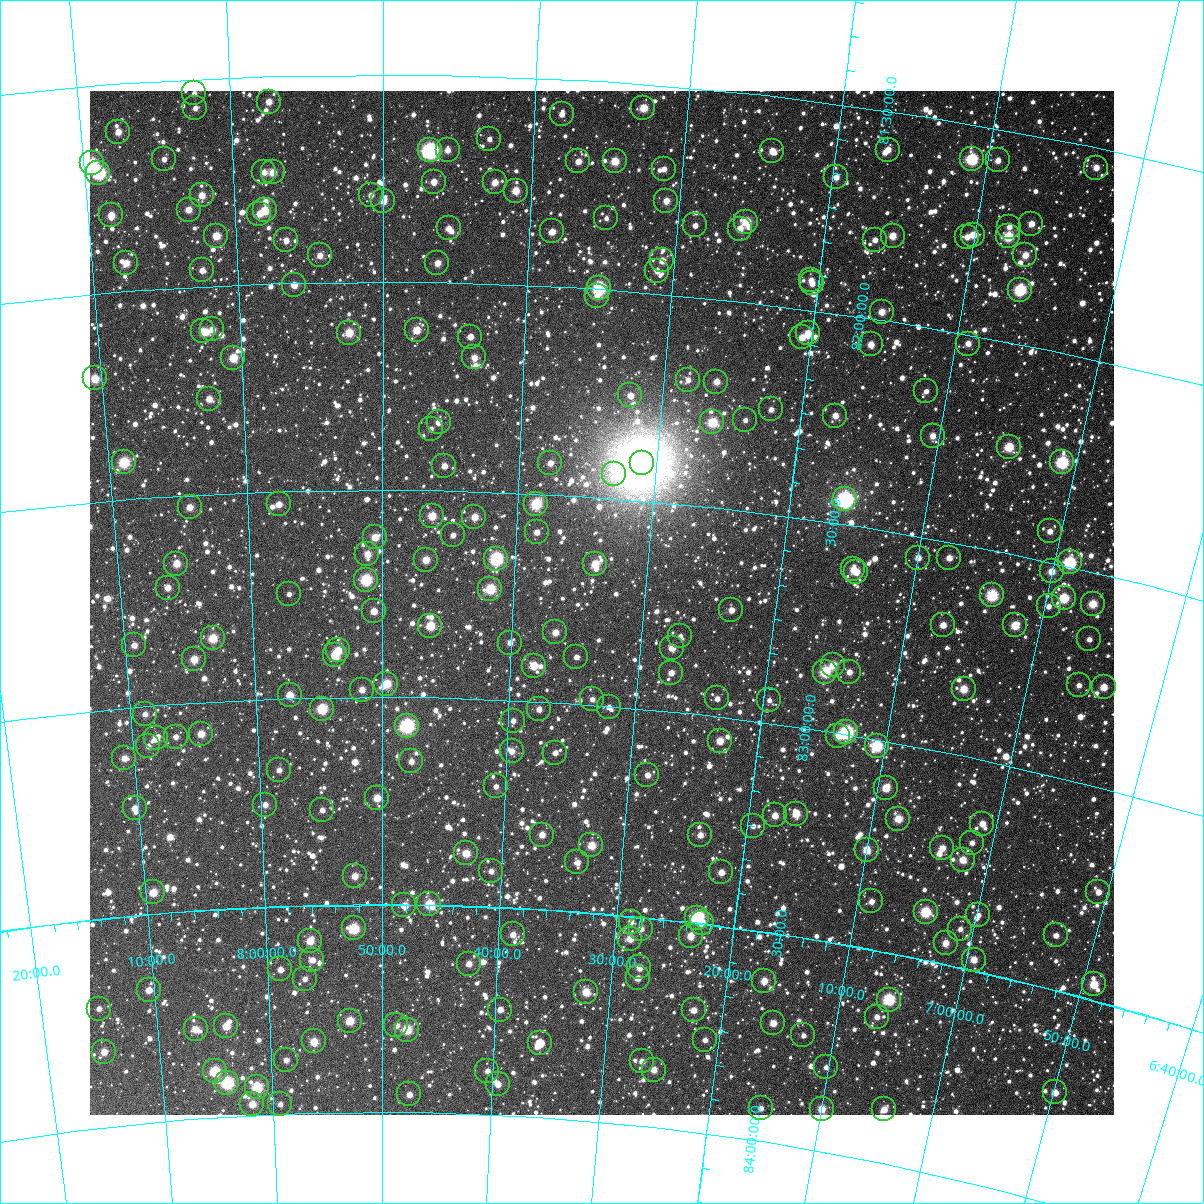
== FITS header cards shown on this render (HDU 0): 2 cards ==
NAXIS1  =                 1024
NAXIS2  =                 1024

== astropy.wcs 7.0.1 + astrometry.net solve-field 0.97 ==
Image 1024 x 1024 px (HDU 0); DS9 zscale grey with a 90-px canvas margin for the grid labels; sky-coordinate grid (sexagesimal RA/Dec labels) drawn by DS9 from the SOLVED WCS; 258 Tycho-2 reference stars matched to detected sources circled (green)
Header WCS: RA---TAN-SIP/DEC--TAN-SIP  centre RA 07:33:15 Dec +82:45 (113.31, +82.75 deg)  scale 8.67 arcsec/px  FOV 148.0' x 148.0'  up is +176 deg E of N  parity flipped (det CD > 0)
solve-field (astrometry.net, Tycho-2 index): VERIFIED the header's WCS against the Tycho-2 star catalogue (verified at 6 index scales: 14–257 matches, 0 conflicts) and refined it, rather than solving blind
Solved WCS: RA---TAN-SIP/DEC--TAN-SIP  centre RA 07:33:15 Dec +82:45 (113.31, +82.75 deg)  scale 8.67 arcsec/px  FOV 148.0' x 148.0'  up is +176 deg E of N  parity flipped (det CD > 0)
The solver's refit moves the header's centre by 0.64 arcsec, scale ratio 1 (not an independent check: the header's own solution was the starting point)
Tycho-2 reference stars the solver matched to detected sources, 258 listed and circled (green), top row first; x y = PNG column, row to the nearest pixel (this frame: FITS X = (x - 90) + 1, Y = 1024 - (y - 91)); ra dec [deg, ICRS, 3 dp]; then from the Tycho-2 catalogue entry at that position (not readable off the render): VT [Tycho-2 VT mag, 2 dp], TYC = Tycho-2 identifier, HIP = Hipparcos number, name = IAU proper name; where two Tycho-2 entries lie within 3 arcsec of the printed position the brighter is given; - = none
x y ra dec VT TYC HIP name
194 93 120.589 +81.534 11.98 4546-2026-1 - -
269 102 119.373 +81.562 11.14 4539-672-1 - -
195 108 120.583 +81.570 11.55 4546-1175-1 - -
643 108 113.220 +81.557 10.28 4539-1161-1 - -
562 114 114.554 +81.585 11.52 4539-211-1 - -
118 132 121.875 +81.616 11.14 4546-1479-1 - -
489 139 115.731 +81.652 12.04 4539-830-1 - -
430 150 116.720 +81.682 7.90 4539-864-1 37961 -
448 150 116.422 +81.681 11.53 4539-1176-1 - -
888 150 109.151 +81.592 11.27 4538-1186-1 - -
772 151 111.041 +81.631 11.23 4539-189-1 - -
164 159 121.147 +81.689 11.69 4546-1638-1 - -
972 159 107.761 +81.583 8.82 4538-1173-1 - -
998 160 107.336 +81.575 11.30 4538-1231-1 - -
578 161 114.238 +81.696 10.94 4539-718-1 - -
615 161 113.630 +81.690 10.21 4539-870-1 - -
92 163 122.347 +81.685 9.50 4546-1206-1 - -
1096 168 105.730 +81.547 11.32 4538-433-1 - -
664 169 112.803 +81.700 11.92 4539-861-1 - -
264 172 119.488 +81.732 11.38 4539-325-1 - -
273 172 119.345 +81.733 10.71 4539-907-1 - -
98 173 122.256 +81.710 8.39 4546-2062-1 39905 -
836 177 109.935 +81.675 11.28 4538-1191-1 - -
434 182 116.642 +81.758 11.02 4539-299-1 - -
495 182 115.614 +81.755 11.10 4539-756-1 - -
516 191 115.263 +81.774 10.38 4539-321-1 - -
202 195 120.551 +81.780 10.86 4546-985-1 - -
371 195 117.704 +81.792 11.57 4539-679-1 - -
383 201 117.492 +81.805 10.62 4539-543-1 - -
666 201 112.720 +81.776 10.87 4539-835-1 - -
189 210 120.787 +81.813 10.83 4546-1164-1 - -
265 210 119.494 +81.823 10.10 4539-575-1 - -
259 214 119.594 +81.831 11.06 4539-604-1 - -
111 215 122.103 +81.815 10.54 4546-1552-1 - -
606 218 113.709 +81.829 12.65 4539-982-1 - -
746 222 111.340 +81.808 9.74 4539-773-1 - -
1031 224 106.597 +81.710 11.37 4538-1188-1 - -
695 225 112.195 +81.829 11.73 4539-676-1 - -
1009 227 106.952 +81.727 11.37 4538-913-1 - -
449 228 116.377 +81.870 11.40 4539-271-1 - -
740 229 111.438 +81.826 10.88 4539-193-1 - -
552 231 114.610 +81.868 11.18 4539-313-1 - -
973 235 107.521 +81.762 10.77 4538-1214-1 - -
216 236 120.339 +81.880 10.40 4546-1664-1 - -
893 236 108.860 +81.796 10.56 4538-1097-1 - -
1008 236 106.938 +81.751 9.57 4538-1189-1 - -
967 237 107.621 +81.770 11.53 4538-1213-1 - -
286 240 119.152 +81.897 11.48 4539-1094-1 - -
875 240 109.148 +81.812 12.00 4538-797-1 - -
320 255 118.581 +81.935 11.30 4539-453-1 - -
1025 255 106.598 +81.787 10.77 4538-370-1 - -
662 260 112.703 +81.920 11.03 4539-956-1 - -
126 263 121.908 +81.932 11.08 4546-1616-1 - -
437 263 116.557 +81.953 11.02 4539-1158-1 - -
202 270 120.611 +81.961 11.38 4546-1160-1 - -
657 271 112.777 +81.946 11.51 4539-972-1 - -
811 280 110.130 +81.929 11.44 4539-579-1 - -
812 283 110.104 +81.937 11.64 4539-754-1 - -
294 285 119.034 +82.005 10.90 4539-219-1 - -
599 288 113.754 +81.997 8.50 4539-279-1 - -
1020 290 106.576 +81.872 8.78 4538-449-1 - -
597 296 113.779 +82.018 11.75 4539-708-1 - -
882 312 108.851 +81.981 10.86 4538-829-1 - -
212 329 120.487 +82.105 11.42 4546-1364-1 - -
417 330 116.905 +82.115 10.37 4539-690-1 - -
203 331 120.647 +82.109 10.55 4546-1510-1 - -
349 333 118.092 +82.122 10.13 4539-602-1 - -
808 333 110.060 +82.056 10.47 4539-479-1 - -
470 337 115.956 +82.129 11.37 4539-1130-1 - -
802 337 110.164 +82.068 11.01 4539-465-1 - -
871 344 108.951 +82.062 10.98 4538-879-1 - -
968 344 107.285 +82.022 11.16 4538-666-1 - -
474 357 115.876 +82.179 11.20 4539-788-1 - -
233 358 120.145 +82.175 9.99 4546-1694-1 - -
95 378 122.616 +82.203 10.03 4546-1221-1 - -
688 380 112.069 +82.201 11.94 4539-223-1 - -
716 382 111.564 +82.198 10.89 4539-556-1 - -
926 391 107.866 +82.153 12.60 4538-437-1 - -
630 395 113.067 +82.250 11.33 4539-1102-1 - -
209 399 120.608 +82.271 10.85 4546-943-1 - -
771 409 110.544 +82.250 11.84 4539-894-1 - -
835 416 109.388 +82.244 11.47 4538-765-1 - -
745 420 110.980 +82.283 12.24 4539-433-1 - -
439 422 116.488 +82.337 11.31 4539-1126-1 - -
712 422 111.560 +82.297 9.70 4539-608-1 36103 -
431 429 116.625 +82.353 12.06 4539-607-1 - -
933 436 107.615 +82.256 11.21 4538-411-1 - -
1009 447 106.242 +82.249 9.78 4538-587-1 - -
124 462 122.220 +82.410 9.24 4546-1092-1 - -
1062 462 105.253 +82.259 8.52 4538-450-1 - -
550 463 114.435 +82.426 11.64 4539-620-1 - -
642 463 112.769 +82.411 5.09 4539-1189-1 36547 -
444 466 116.366 +82.442 11.50 4539-743-1 - -
614 474 113.249 +82.443 11.75 4539-535-1 - -
845 499 109.002 +82.440 7.43 4538-999-1 35159 -
279 504 119.426 +82.532 11.18 4618-1815-1 - -
536 504 114.653 +82.525 9.39 4618-1743-1 - -
190 507 121.076 +82.529 10.79 4631-2494-1 - -
432 516 116.582 +82.563 10.40 4618-1587-1 - -
474 517 115.789 +82.562 10.69 4618-1671-1 - -
1050 531 105.207 +82.427 11.31 4538-540-1 - -
537 532 114.617 +82.593 11.75 4618-1783-1 - -
453 535 116.184 +82.608 11.88 4618-1673-1 - -
375 537 117.643 +82.616 10.57 4618-1795-1 - -
367 554 117.782 +82.656 10.93 4618-1479-1 - -
918 558 107.496 +82.551 11.18 4618-1320-1 - -
949 558 106.929 +82.538 11.20 4618-1351-1 - -
496 559 115.355 +82.662 8.55 4618-1895-1 - -
426 560 116.683 +82.668 10.49 4618-1771-1 - -
1070 562 104.729 +82.490 8.77 4538-413-1 - -
176 564 121.387 +82.663 10.68 4631-2564-1 - -
595 564 113.482 +82.661 10.43 4618-1494-1 - -
853 569 108.653 +82.604 10.95 4618-996-1 - -
1052 571 105.015 +82.521 10.71 4618-1150-1 - -
856 572 108.587 +82.609 10.97 4618-1118-1 - -
366 580 117.814 +82.718 9.09 4618-1891-1 - -
168 588 121.586 +82.719 11.10 4631-2454-1 - -
490 589 115.443 +82.735 9.49 4618-1687-1 - -
289 594 119.285 +82.749 11.88 4618-1737-1 - -
992 595 106.010 +82.607 9.01 4618-1109-1 - -
1064 598 104.688 +82.578 9.45 4618-1293-1 - -
1093 604 104.135 +82.575 10.12 4618-1277-1 - -
1049 606 104.931 +82.605 12.20 4618-1194-1 - -
731 610 110.829 +82.741 11.30 4618-1581-1 - -
374 611 117.665 +82.793 10.95 4618-2939-1 - -
943 625 106.810 +82.700 11.06 4618-467-1 - -
1015 625 105.470 +82.667 10.09 4618-1005-1 - -
430 626 116.574 +82.828 9.92 4618-2908-1 - -
555 632 114.156 +82.832 10.94 4618-2884-1 - -
680 636 111.751 +82.816 11.91 4618-2882-1 - -
213 638 120.785 +82.848 9.88 4631-2544-1 - -
1089 639 104.050 +82.660 12.12 4618-1047-1 - -
510 643 115.029 +82.863 11.85 4618-2867-1 - -
134 645 122.307 +82.851 11.69 4631-2692-1 - -
672 648 111.888 +82.847 11.15 4618-2892-1 - -
338 650 118.365 +82.887 10.43 4618-2754-1 - -
335 655 118.432 +82.899 10.34 4618-2726-1 - -
576 657 113.721 +82.888 11.89 4618-2752-1 - -
194 659 121.170 +82.896 10.57 4631-2763-1 - -
833 665 108.751 +82.840 10.36 4618-1341-1 - -
534 666 114.541 +82.915 10.31 4618-2738-1 - -
825 672 108.888 +82.858 9.07 4618-745-1 - -
849 672 108.421 +82.850 11.28 4618-988-1 - -
671 673 111.852 +82.907 11.38 4618-2758-1 - -
386 684 117.419 +82.968 9.99 4618-2696-1 - -
1079 685 104.040 +82.774 12.15 4618-563-1 - -
1104 687 103.568 +82.764 10.74 4618-953-1 - -
964 689 106.187 +82.842 10.30 4618-1132-1 - -
362 690 117.904 +82.982 10.91 4618-2785-1 - -
290 695 119.331 +82.992 10.44 4618-2624-1 - -
717 698 110.906 +82.957 12.07 4618-865-1 - -
592 699 113.354 +82.987 12.11 4618-2918-1 - -
769 700 109.884 +82.946 12.00 4618-1274-1 - -
609 707 113.015 +83.003 11.55 4618-2966-1 - -
322 709 118.699 +83.027 9.28 4618-2659-1 - -
539 709 114.391 +83.019 11.62 4618-2609-1 - -
145 714 122.207 +83.019 11.53 4631-2670-1 - -
513 721 114.891 +83.050 11.87 4618-2468-1 - -
407 726 117.010 +83.069 8.01 4618-2277-1 38061 -
846 732 108.293 +82.994 8.15 4618-1295-1 - -
201 734 121.123 +83.076 10.65 4631-2704-1 - -
838 736 108.438 +83.007 10.90 4618-650-1 - -
176 737 121.634 +83.079 11.59 4631-2567-1 - -
156 738 122.025 +83.079 11.08 4631-2790-1 - -
720 741 110.755 +83.057 10.68 4618-991-1 - -
148 746 122.197 +83.096 11.69 4631-2664-1 - -
877 746 107.653 +83.015 8.96 4618-1307-1 - -
512 751 114.892 +83.123 11.80 4618-2861-1 - -
555 753 114.019 +83.122 11.85 4618-2565-1 - -
124 758 122.696 +83.121 11.18 4631-2716-1 - -
411 761 116.913 +83.155 11.60 4618-2021-1 - -
279 770 119.593 +83.172 11.78 4618-2491-1 - -
647 775 112.129 +83.158 11.65 4618-2272-1 - -
496 786 115.186 +83.209 12.25 4618-2574-1 - -
886 788 107.329 +83.110 10.30 4618-555-1 - -
377 798 117.606 +83.244 10.50 4618-1774-1 - -
265 805 119.900 +83.254 11.53 4618-2628-1 - -
135 808 122.571 +83.243 11.12 4631-2702-1 - -
322 810 118.732 +83.271 12.05 4618-2360-1 - -
796 814 109.033 +83.207 10.44 4618-777-1 - -
775 815 109.462 +83.219 11.08 4618-742-1 - -
898 819 106.970 +83.178 10.45 4618-1031-1 - -
982 824 105.284 +83.150 11.15 4618-307-1 - -
753 826 109.875 +83.251 12.01 4618-787-1 - -
542 835 114.188 +83.321 11.10 4618-1862-1 - -
700 835 110.928 +83.288 11.35 4618-840-1 - -
972 843 105.409 +83.200 11.72 4618-1119-1 - -
591 845 113.149 +83.338 10.30 4618-2269-1 - -
942 848 105.980 +83.227 10.85 4618-1110-1 - -
867 850 107.495 +83.266 10.34 4618-966-1 - -
466 853 115.748 +83.374 10.35 4618-2016-1 - -
963 860 105.520 +83.245 10.53 4618-1300-1 - -
577 862 113.413 +83.382 11.60 4618-2117-1 - -
491 871 115.208 +83.415 11.57 4618-2623-1 - -
721 872 110.404 +83.372 11.08 4618-658-1 - -
355 876 118.077 +83.432 11.00 4618-1562-1 - -
153 892 122.343 +83.448 10.49 4631-2450-1 - -
1098 892 102.665 +83.245 11.41 4618-1077-1 - -
871 901 107.208 +83.386 11.42 4618-306-1 - -
429 904 116.496 +83.498 9.93 4618-2974-1 - -
404 905 117.024 +83.502 10.65 4618-1490-1 - -
926 912 106.055 +83.386 9.31 4618-1101-1 - -
978 915 104.962 +83.367 12.09 4618-1190-1 - -
697 918 110.789 +83.487 8.59 4618-588-1 35813 -
631 922 112.189 +83.513 11.39 4618-140-1 - -
702 923 110.682 +83.499 11.15 4618-495-1 - -
354 928 118.109 +83.558 9.39 4618-2141-1 - -
641 929 111.960 +83.528 11.31 4618-891-1 - -
960 929 105.275 +83.409 11.60 4618-1209-1 - -
513 934 114.688 +83.564 11.24 4618-2255-1 - -
1056 935 103.295 +83.372 11.82 4618-1259-1 - -
691 936 110.888 +83.532 10.87 4618-1388-1 - -
630 939 112.168 +83.554 10.66 4618-449-1 - -
310 941 119.058 +83.586 10.33 4618-2335-1 - -
946 943 105.511 +83.449 11.24 4618-12-1 - -
312 960 119.028 +83.632 11.61 4618-1672-1 - -
974 960 104.857 +83.475 10.80 4618-1208-1 - -
469 964 115.612 +83.639 11.18 4618-2587-1 - -
639 967 111.909 +83.621 11.16 4618-486-1 - -
280 969 119.714 +83.652 11.51 4618-2170-1 - -
638 978 111.925 +83.647 11.36 4618-1027-1 - -
305 979 119.191 +83.677 11.53 4618-2005-1 - -
764 981 109.191 +83.616 10.73 4618-692-1 - -
1094 984 102.262 +83.463 10.01 4618-1025-1 - -
149 990 122.610 +83.682 11.05 4631-2775-1 - -
586 992 113.020 +83.691 10.33 4618-208-1 - -
889 1000 106.458 +83.612 8.88 4618-106-1 34235 -
99 1009 123.741 +83.715 11.70 4631-2601-1 - -
500 1010 114.884 +83.746 11.21 4618-2271-1 - -
694 1010 110.633 +83.709 11.08 4618-1248-1 - -
877 1017 106.641 +83.657 11.57 4618-517-1 - -
350 1021 118.220 +83.781 10.01 4618-1578-1 38485 -
773 1023 108.861 +83.714 11.00 4618-637-1 - -
396 1025 117.179 +83.791 11.34 4618-1970-1 - -
226 1026 120.966 +83.782 10.36 4631-2431-1 - -
196 1029 121.648 +83.785 10.97 4631-2541-1 - -
407 1030 116.941 +83.801 9.82 4618-1846-1 - -
803 1035 108.161 +83.732 12.45 4618-1402-1 - -
705 1040 110.302 +83.777 12.19 4618-381-1 - -
314 1041 119.025 +83.828 10.43 4618-1993-1 - -
540 1043 113.965 +83.821 11.34 4618-700-1 - -
104 1052 123.733 +83.819 11.04 4631-2441-1 - -
286 1060 119.663 +83.871 11.32 4618-2082-1 - -
642 1061 111.645 +83.845 11.50 4618-1413-1 - -
826 1067 107.551 +83.799 12.33 4618-1148-1 - -
654 1070 111.362 +83.862 11.15 4618-413-1 - -
215 1071 121.284 +83.889 9.31 4631-2523-1 - -
487 1071 115.110 +83.895 11.65 4618-144-1 - -
227 1083 121.022 +83.919 8.67 4631-2479-1 - -
498 1084 114.861 +83.927 11.15 4618-1062-1 - -
257 1087 120.346 +83.933 9.38 4631-2449-1 - -
1055 1092 102.464 +83.739 11.12 4618-557-1 - -
409 1094 116.869 +83.957 11.60 4618-2583-1 - -
252 1104 120.473 +83.973 10.67 4631-2455-1 - -
280 1104 119.832 +83.977 12.41 4618-2347-1 - -
761 1108 108.851 +83.921 11.68 4618-437-1 - -
822 1109 107.483 +83.899 10.55 4618-456-1 - -
884 1109 106.092 +83.872 11.15 4618-1375-1 - -